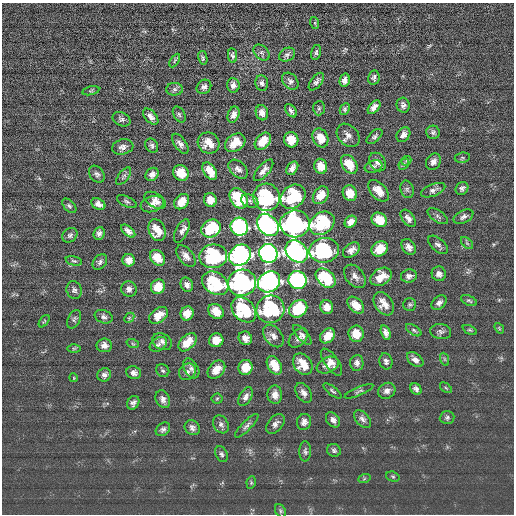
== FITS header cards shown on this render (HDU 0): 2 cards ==
NAXIS1  =                  512 / length of data axis 1
NAXIS2  =                  512 / length of data axis 2

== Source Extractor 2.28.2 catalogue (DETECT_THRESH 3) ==
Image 512 x 512 px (HDU 0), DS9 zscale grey, 1 PNG px = 1 image px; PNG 516 x 516 px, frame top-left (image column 1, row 512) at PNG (2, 3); each listed source drawn as its Kron ellipse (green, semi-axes under 4 px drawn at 4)
Background -0.0951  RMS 15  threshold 46.2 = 3 sigma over >= 5 px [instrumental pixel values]
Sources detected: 191; all 191 listed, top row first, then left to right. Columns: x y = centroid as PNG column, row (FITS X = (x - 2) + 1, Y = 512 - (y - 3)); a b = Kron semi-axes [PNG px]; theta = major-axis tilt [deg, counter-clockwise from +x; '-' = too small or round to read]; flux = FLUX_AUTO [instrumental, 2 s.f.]
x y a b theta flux
315 23 6 4 -72 1400
316 52 7 5 76 2200
261 53 9 6 -44 2900
233 55 7 4 -82 2500
287 55 8 6 32 2900
203 58 7 4 -79 1900
175 60 7 4 60 1600
374 77 7 5 79 2600
345 80 7 5 78 4400
290 81 9 7 -49 3300
316 82 10 5 52 3200
262 83 8 6 -81 3300
233 85 7 6 - 4100
204 87 8 6 44 4100
175 89 8 6 -1 3000
91 91 8 3 13 1600
403 105 7 6 - 3700
374 107 8 5 49 5300
319 108 7 6 - 2100
345 109 6 4 63 2100
291 111 7 5 -52 3500
262 113 8 6 -74 6200
179 114 8 5 -59 2300
233 115 8 5 69 5000
151 117 9 5 -48 4800
121 119 9 6 -26 3000
433 132 7 6 - 2800
348 135 13 9 -46 6200
403 135 8 6 55 5300
375 136 9 5 43 2600
320 138 10 7 -64 14000
291 140 8 7 - 17000
263 141 10 6 51 16000
208 143 11 10 - 13000
235 143 11 8 37 16000
180 144 11 5 -55 4700
152 146 7 6 - 2800
123 147 11 7 15 4800
462 158 7 5 10 1900
406 161 5 4 - 1200
377 162 10 7 -56 4600
433 162 9 7 60 4900
349 164 10 7 -55 17000
404 164 6 5 - 1900
321 166 7 6 - 13000
373 166 9 6 17 2900
292 168 7 5 56 6000
238 169 11 7 -44 4800
263 170 13 6 49 6100
210 171 10 6 -56 14000
181 173 8 7 - 17000
97 174 9 6 -50 3200
152 174 7 6 - 4700
124 176 10 5 52 2600
462 188 7 6 - 3200
407 189 9 6 -75 2600
433 190 13 6 21 4200
378 191 13 7 -48 14000
350 193 8 7 - 14000
321 195 10 7 56 13000
266 197 14 13 - 110000
293 197 13 11 42 77000
239 198 11 8 -55 63000
155 200 12 7 -31 7000
210 200 7 6 - 10000
250 201 9 6 -24 3700
127 202 11 5 -26 2600
182 202 8 6 46 13000
98 204 7 5 -30 4900
152 204 12 7 17 7200
69 206 9 5 -46 2200
438 216 11 5 -34 2800
463 217 10 6 27 3600
408 218 10 6 -54 4900
379 220 8 6 -39 19000
351 222 6 5 - 6900
322 223 13 10 37 76000
295 224 15 13 1 300000
268 225 12 9 -46 450000
239 227 9 8 - 310000
211 229 10 8 32 64000
157 230 11 8 -67 14000
128 231 8 4 -39 4400
182 231 12 6 63 5100
99 233 6 5 - 3800
70 235 8 6 43 2700
467 243 7 4 -45 2000
438 245 12 6 -41 3800
409 247 8 6 -53 5600
380 249 9 7 37 18000
324 250 15 12 7 120000
351 250 9 6 38 6500
297 251 12 9 -44 460000
268 253 9 9 - 670000
240 255 11 10 - 460000
186 256 12 7 -51 6500
213 256 14 12 9 110000
157 258 8 6 -49 16000
129 260 6 6 - 7300
74 261 8 4 -13 2000
100 262 9 6 54 3400
439 274 7 7 - 4500
355 276 13 9 -50 6400
409 276 8 6 12 4500
381 277 11 8 30 15000
326 278 11 8 -43 64000
297 280 9 9 - 320000
269 282 12 10 37 460000
215 283 14 10 -35 73000
242 283 14 13 - 290000
187 285 7 6 - 5000
158 287 7 7 - 18000
129 289 8 7 - 4700
74 290 9 7 -67 3200
469 301 8 4 -26 2000
439 303 8 6 43 4500
384 304 13 8 -55 10000
410 304 6 6 - 2200
356 305 10 6 -46 13000
327 307 7 6 - 9800
270 309 14 13 - 110000
298 309 10 8 40 63000
244 310 14 10 -47 75000
216 311 8 6 -42 13000
187 313 7 6 - 13000
158 315 10 7 36 13000
104 317 9 6 -19 3600
129 318 6 4 45 1300
74 319 10 6 62 2600
44 321 7 3 51 1200
499 328 6 4 -49 1400
414 330 9 4 -33 2200
470 330 7 4 -26 1600
386 332 7 4 -73 4800
441 332 10 7 -8 3700
356 334 8 7 - 17000
302 335 12 5 -48 3900
273 336 13 8 -51 6100
328 336 8 6 47 14000
245 338 7 6 - 6500
298 338 11 7 45 5700
216 340 7 7 - 13000
162 342 10 8 -30 5000
187 342 11 6 46 16000
133 344 6 4 -19 1400
158 344 9 6 34 3500
104 345 7 7 - 5400
74 348 6 4 0 1700
444 359 7 4 -71 1600
415 360 9 6 -38 5000
386 361 8 6 -75 3400
331 362 16 6 -55 8000
357 363 8 6 84 4600
303 364 11 8 -54 17000
274 365 10 6 -60 17000
328 365 11 7 25 7800
245 367 7 7 - 17000
191 368 11 7 -59 3900
216 370 10 7 47 12000
163 371 7 6 - 2100
187 372 9 7 44 4400
134 373 7 6 - 4800
104 375 7 6 - 3500
74 378 4 3 - 900
446 388 7 3 -36 1300
416 389 6 5 - 3400
332 391 11 4 -38 2200
359 391 15 4 23 2400
387 391 9 7 31 4900
304 393 11 7 -57 5500
275 395 9 7 -86 7200
246 397 10 6 61 4900
163 399 9 7 -67 4700
217 399 5 5 - 1600
133 403 7 5 59 3700
447 417 7 6 - 2500
362 419 10 6 -47 4000
333 420 8 6 -52 4600
304 422 8 7 - 4700
221 424 9 7 -61 3800
275 424 11 7 49 4600
247 426 16 5 45 3700
192 428 8 7 - 4100
163 429 8 6 38 3000
334 450 7 6 - 2400
305 451 10 6 90 2800
221 454 8 5 -63 2500
393 477 7 5 -17 1700
364 479 6 4 19 1400
251 483 6 4 80 1400
280 511 7 5 -59 1800